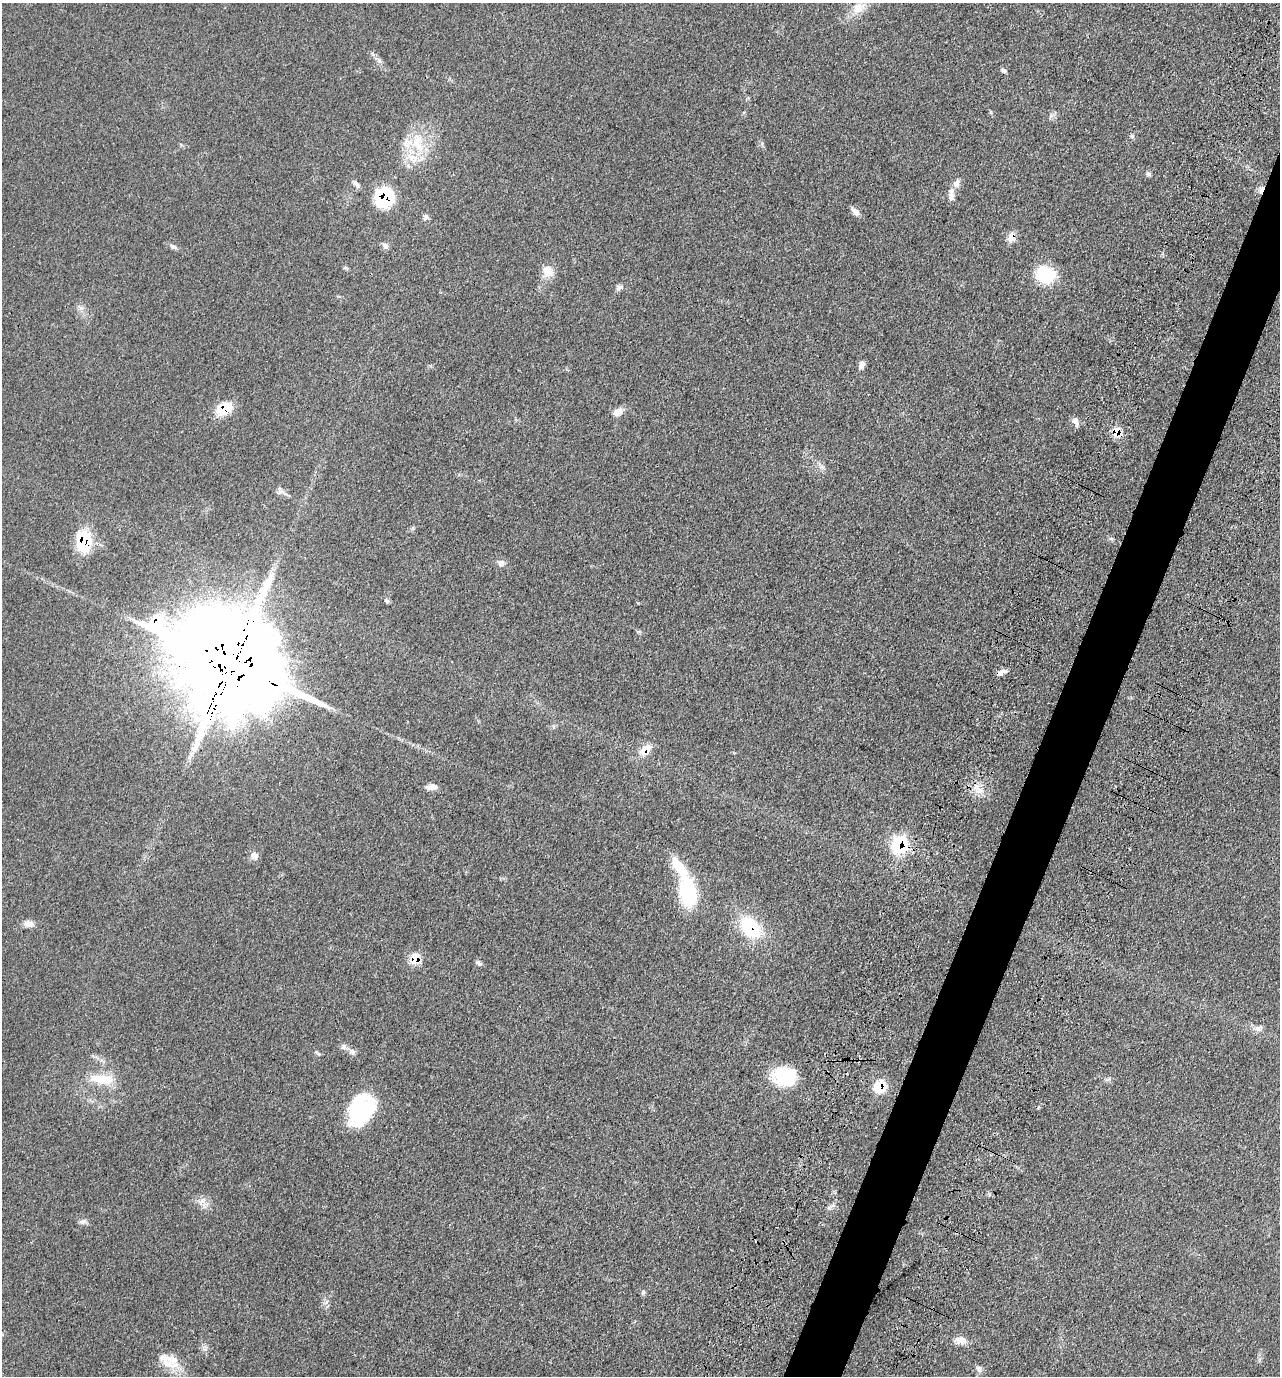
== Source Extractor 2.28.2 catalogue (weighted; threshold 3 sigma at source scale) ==
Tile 10 of 4 x 4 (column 2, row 3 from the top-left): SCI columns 1564-2841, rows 1519-2892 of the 5809 x 5792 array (HDU 1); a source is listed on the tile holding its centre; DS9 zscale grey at full resolution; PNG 1282 x 1378 px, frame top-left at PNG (2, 3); no overlay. Shown black and unused: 4% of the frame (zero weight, under 3 of 4 exposures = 9% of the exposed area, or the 3 px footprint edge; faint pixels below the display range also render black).
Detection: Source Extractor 2.28.2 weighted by HDU 2 'WHT'; one run over the whole footprint, this tile lists its part. Background 0.0661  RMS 0.005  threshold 0.0226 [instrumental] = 3 sigma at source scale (4.5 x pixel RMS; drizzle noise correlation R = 1.50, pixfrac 1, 0.05/0.05 arcsec/px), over >= 5 px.
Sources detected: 56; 1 inside a brighter object's white glare — not listed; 1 inside a brighter listed object's ellipse — not listed separately; the other 54 listed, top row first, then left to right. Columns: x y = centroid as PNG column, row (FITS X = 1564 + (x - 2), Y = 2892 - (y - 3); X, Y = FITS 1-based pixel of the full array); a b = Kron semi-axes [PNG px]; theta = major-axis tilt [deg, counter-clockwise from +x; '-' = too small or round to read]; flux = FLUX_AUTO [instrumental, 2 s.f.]
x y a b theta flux
858 8 16 13 40 6.4
379 60 7 6 - 1.4
1004 70 7 4 -38 1.1
418 143 31 14 -75 16
1148 174 7 5 -27 1.2
356 184 13 5 -50 1.7
956 184 12 9 82 3
1261 190 11 5 69 2.4
951 197 12 7 -85 2.7
384 198 16 14 61 40
855 212 13 7 -45 2.6
426 217 7 6 - 1.8
1011 237 6 6 - 9
385 246 9 7 -44 1.7
173 247 10 6 -26 1.5
346 268 7 4 -19 0.7
548 271 17 13 -61 5.3
1045 274 20 18 -16 23
619 287 11 6 24 1.6
862 365 11 6 68 2.1
224 409 18 12 23 13
618 412 13 8 32 3.5
1076 422 13 6 -72 2.2
1116 432 7 6 - 13
281 491 11 5 -5 1.7
83 541 22 14 -87 23
501 563 9 7 54 1.9
387 601 7 5 -32 0.94
233 664 58 21 -26 19000
1002 672 12 5 25 2.6
645 750 15 9 48 6.6
432 787 15 7 6 2.8
977 788 21 7 -52 4.9
899 845 9 8 - 68
254 856 12 9 -21 2.3
688 893 31 17 -82 33
28 924 12 8 -6 3.1
750 928 27 19 -45 25
415 959 8 7 - 11
479 963 9 5 -52 1.3
1258 1028 9 8 - 2.1
344 1047 8 6 56 1.4
352 1052 9 6 -66 1.8
785 1076 28 22 -1 21
102 1079 31 12 -5 12
1108 1079 8 5 20 1.1
880 1086 7 7 - 22
362 1113 35 22 49 36
829 1208 6 4 -45 0.87
83 1221 9 6 27 1.6
643 1292 7 4 45 0.78
961 1340 15 9 -9 4.1
165 1358 31 17 -45 10
978 1369 10 6 -71 1.6
Overlapping masked pixels (flux is a lower limit): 13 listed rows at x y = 1261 190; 384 198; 1011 237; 224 409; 1116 432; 83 541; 233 664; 645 750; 899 845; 750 928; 415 959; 880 1086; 362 1113
Unlisted compact peaks at least as high as the median listed source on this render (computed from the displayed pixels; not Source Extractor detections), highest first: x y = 1132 136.